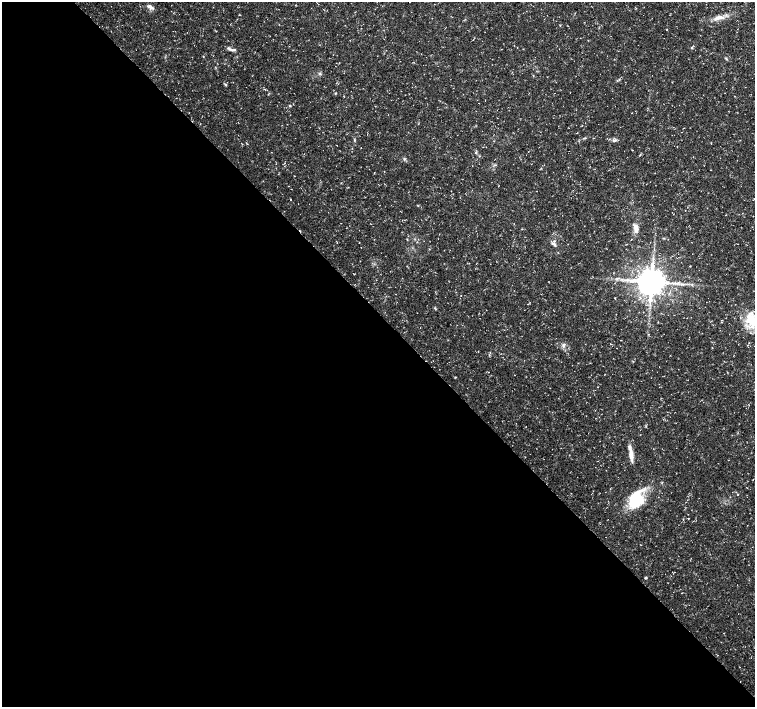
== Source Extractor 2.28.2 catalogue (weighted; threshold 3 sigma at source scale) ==
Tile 9 of 4 x 4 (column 1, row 3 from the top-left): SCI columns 1-1505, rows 1558-2966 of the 6024 x 5999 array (HDU 1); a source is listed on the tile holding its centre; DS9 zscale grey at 2 x 2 block average (1 PNG px = mean of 2 x 2 image px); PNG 757 x 709 px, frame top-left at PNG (2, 2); no overlay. Shown black and unused: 55% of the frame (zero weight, under 3 of 5 exposures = <1% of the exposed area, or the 3 px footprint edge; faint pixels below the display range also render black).
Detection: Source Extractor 2.28.2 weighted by HDU 2 'WHT'; one run over the whole footprint, this tile lists its part. Background 0.0235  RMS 0.0023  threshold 0.0105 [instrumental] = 3 sigma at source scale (4.5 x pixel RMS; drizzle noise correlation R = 1.50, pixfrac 1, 0.0396/0.0396 arcsec/px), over >= 5 px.
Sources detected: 41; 3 inside a brighter listed object's ellipse — not listed separately; the other 38 listed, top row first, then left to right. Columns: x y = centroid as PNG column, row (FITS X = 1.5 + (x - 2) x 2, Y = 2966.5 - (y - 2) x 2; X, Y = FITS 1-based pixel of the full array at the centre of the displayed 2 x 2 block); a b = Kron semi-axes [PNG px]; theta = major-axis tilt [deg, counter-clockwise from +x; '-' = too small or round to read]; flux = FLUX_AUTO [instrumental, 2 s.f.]
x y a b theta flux
149 6 8 5 -21 1.8
636 8 2 2 - 0.32
718 17 13 6 12 4.1
229 48 12 3 -31 1.6
692 48 3 2 - 0.56
203 57 3 2 - 0.25
726 59 4 2 - 0.53
320 74 4 3 - 0.67
619 79 3 2 - 0.32
226 85 4 2 - 0.5
335 93 3 2 - 0.45
734 96 2 2 - 0.24
290 106 3 3 - 0.44
354 140 3 2 - 0.44
614 140 8 4 -4 1.3
476 153 3 3 - 0.53
640 155 3 2 - 0.35
404 159 4 4 - 0.79
495 165 3 2 - 0.43
290 199 3 2 - 0.28
636 227 8 6 -80 2.5
663 238 4 2 - 0.38
554 244 8 3 -33 1.2
652 282 7 6 - 1000
616 314 2 2 - 0.16
752 321 18 15 -39 16
563 346 7 3 -75 1.2
489 355 3 2 - 0.46
455 377 3 2 - 0.33
598 387 2 2 - 0.17
595 410 2 2 - 0.19
526 426 2 2 - 0.16
631 454 18 5 -84 4.2
747 487 3 2 - 0.23
610 489 2 2 - 0.26
636 499 22 15 64 22
688 519 2 2 - 0.3
646 578 2 2 - 0.87
Isophote crosses this tile's border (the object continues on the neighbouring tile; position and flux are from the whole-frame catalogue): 1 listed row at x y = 752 321
Diffuse or blended objects may show on this block-average render without a row.